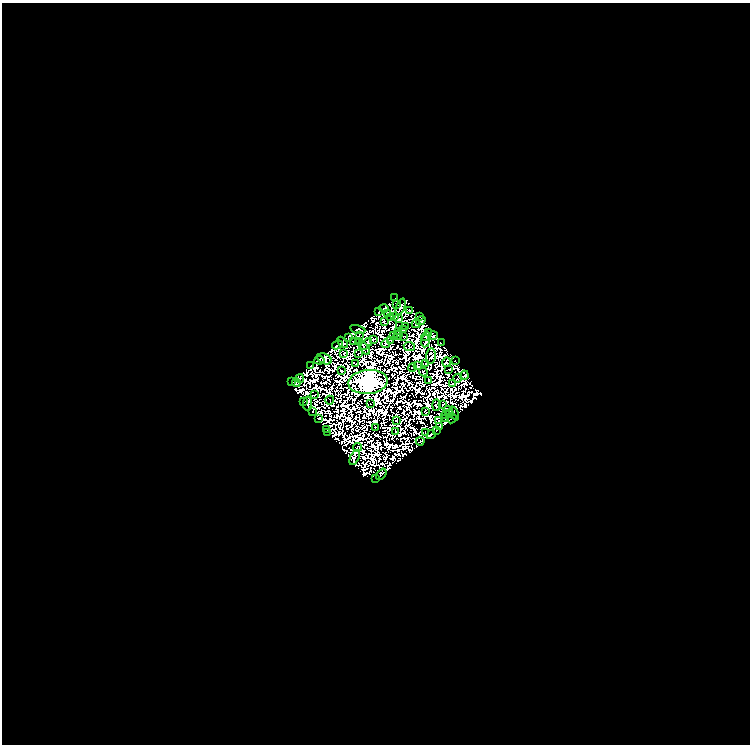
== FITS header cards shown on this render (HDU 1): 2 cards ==
NAXIS1  =                  748
NAXIS2  =                  742

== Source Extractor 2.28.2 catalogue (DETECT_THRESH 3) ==
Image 748 x 742 px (HDU 1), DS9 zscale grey, 1 PNG px = 1 image px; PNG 752 x 746 px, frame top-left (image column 1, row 742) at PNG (2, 3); each listed source drawn as its Kron ellipse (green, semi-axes under 4 px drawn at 4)
Background 0.0132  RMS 4.9e-06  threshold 1.46e-05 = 3 sigma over >= 5 px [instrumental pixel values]
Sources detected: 189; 96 with non-positive FLUX_AUTO (blend fragments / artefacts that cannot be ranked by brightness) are neither listed nor drawn; the other 93 listed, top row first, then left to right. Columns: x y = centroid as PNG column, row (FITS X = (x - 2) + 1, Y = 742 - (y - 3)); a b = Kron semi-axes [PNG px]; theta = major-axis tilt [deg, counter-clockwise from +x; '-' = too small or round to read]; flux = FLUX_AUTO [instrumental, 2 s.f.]
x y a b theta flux
395 298 2 2 - 0.46
396 304 2 2 - 0.4
401 307 8 4 70 0.29
384 308 5 4 - 0.91
410 310 3 2 - 0.55
378 312 4 2 - 0.4
388 314 3 3 - 0.97
419 316 4 3 - 0.87
395 317 3 2 - 0.44
391 318 2 2 - 0.13
399 319 3 3 - 0.23
421 320 5 3 - 0.65
384 322 3 2 - 0.84
416 324 4 3 - 0.77
399 325 3 2 - 0.14
406 327 3 2 - 0.31
358 329 8 2 -13 0.008
404 330 3 2 - 0.38
398 331 3 2 - 0.2
428 332 2 2 - 0.23
398 335 4 4 - 0.23
359 336 3 2 - 0.45
393 336 4 2 - 0.3
426 336 5 2 - 1
433 336 5 3 - 1.4
404 337 2 2 - 0.28
348 338 2 2 - 0.52
373 339 3 2 - 0.31
391 340 2 2 - 0.59
425 341 6 2 83 0.61
343 342 6 3 -45 1.4
353 342 4 2 - 0.63
359 342 4 2 - 0.17
441 343 2 2 - 0.59
366 344 7 3 46 0.81
385 344 4 2 - 0.1
337 345 5 2 - 0.67
409 347 5 4 - 0.042
364 348 8 3 -56 0.85
359 353 3 2 - 0.35
344 354 3 2 - 0.23
431 356 8 5 83 0.19
325 359 7 5 -26 1.4
319 360 5 4 - 0.69
455 360 3 2 - 0.61
446 362 4 3 - 1
356 363 3 2 - 0.19
426 364 2 2 - 0.093
311 365 2 2 - 0.6
418 366 4 3 - 0.0064
412 367 4 2 - 0.3
449 370 3 2 - 0.2
342 371 4 2 - 0.16
423 372 4 2 - 0.028
464 375 4 3 - 0.2
300 378 4 2 - 0.51
458 378 4 2 - 0.44
429 380 3 2 - 0.11
291 381 3 2 - 0.11
296 382 5 2 - 0.37
368 382 20 12 5 1400
453 383 3 2 - 0.13
315 395 3 2 - 0.43
330 400 4 2 - 0.036
304 401 3 2 - 0.36
307 403 7 3 82 0.58
370 404 2 2 - 0.22
436 405 5 2 - 0.092
443 405 3 2 - 0.24
448 410 5 2 - 0.59
425 411 3 2 - 0.085
312 412 3 2 - 0.79
454 413 7 2 -67 0.51
449 414 4 2 - 0.65
446 415 4 3 - 0.74
318 419 3 2 - 0.81
446 419 2 2 - 0.42
452 419 5 2 - 0.2
396 421 3 2 - 0.32
439 421 3 2 - 1.2
376 427 2 2 - 0.1
440 427 4 2 - 0.32
327 430 2 2 - 0.2
436 430 2 2 - 0.17
396 431 2 2 - 0.13
328 432 3 2 - 0.01
425 432 2 2 - 0.48
431 435 5 3 - 3.2
420 441 4 2 - 0.36
358 447 4 2 - 0.15
355 457 8 2 64 0.46
381 474 6 3 51 1.7
376 479 3 2 - 0.47
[96 non-positive-flux detections neither listed nor drawn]